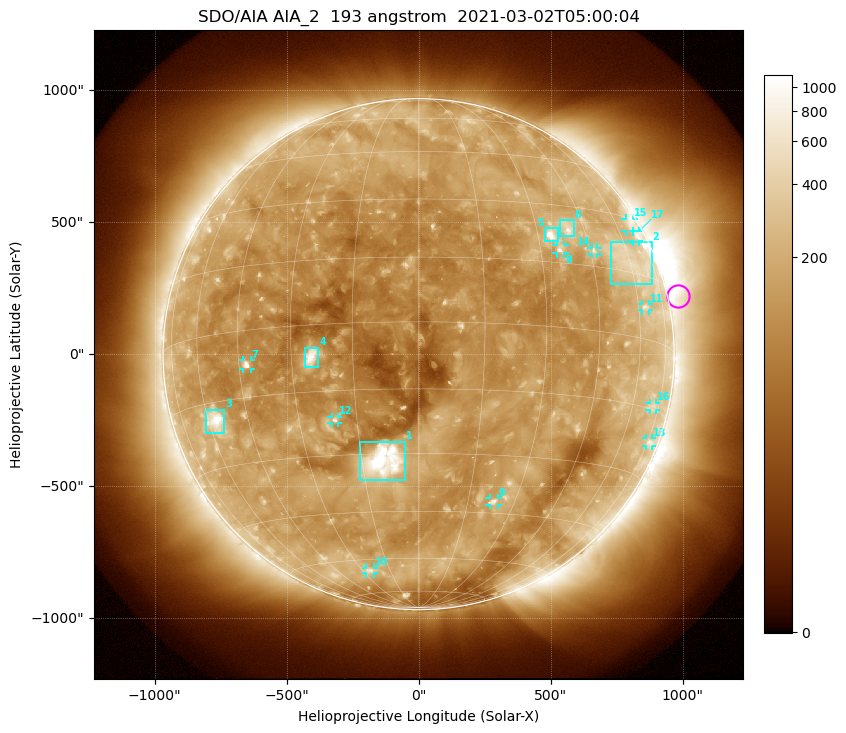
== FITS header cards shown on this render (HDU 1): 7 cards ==
TELESCOP= 'SDO/AIA '           / For AIA: SDO/AIA
INSTRUME= 'AIA_2   '           / For AIA: AIA_ATA1, AIA_ATA2, AIA_ATA3 or AIA_AT
WAVELNTH=                  193 / [angstrom] Wavelength
WAVEUNIT= 'angstrom'           / Wavelength unit: angstrom
DATE-OBS= '2021-03-02T05:00:04.843' / [ISO] Date when observation started; ISO 8
CTYPE1  = 'HPLN-TAN'           / CTYPE1: HPLN
CTYPE2  = 'HPLT-TAN'           / CTYPE2: HPLT

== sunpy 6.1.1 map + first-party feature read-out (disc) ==
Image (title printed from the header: SDO/AIA AIA_2  193 angstrom  2021-03-02T05:00:04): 1024 x 1024 px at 2.4 arcsec/px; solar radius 968 arcsec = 403 px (full disc in frame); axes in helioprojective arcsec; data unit not stated in the header (colour bar unlabelled)
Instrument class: DISC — disc imager (sunpy class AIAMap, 193 A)
Bright regions (active regions / flare kernels): reference = the median radial profile (limb darkening/brightening removed); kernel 9 px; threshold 5 sigma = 216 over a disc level ~127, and >= 1.15x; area >= 12 px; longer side >= 10 px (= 24 arcsec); searched inside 0.97 R_sun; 17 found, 17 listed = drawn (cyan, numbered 1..; 11 of them under ~33 arcsec drawn as corner ticks so the feature stays visible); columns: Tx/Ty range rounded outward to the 5 arcsec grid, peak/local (2 s.f.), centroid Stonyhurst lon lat
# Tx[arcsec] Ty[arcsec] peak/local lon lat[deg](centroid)
1 -220..-50 -475..-330 20 -9 -32
2 730..885 265..425 2.7 +61 +18
3 -810..-735 -300..-210 12 -57 -19
4 -435..-380 -50..25 10 -25 -7
5 475..530 425..480 13 +34 +22
6 535..590 445..510 5.1 +39 +24
7 -665..-635 -55..-25 6.9 -43 -8
8 520..555 380..415 5.3 +36 +18
9 265..300 -570..-545 4.9 +23 -42
10 -200..-170 -830..-805 3 -26 -64
11 845..870 165..190 3 +63 +7
12 -330..-305 -260..-235 4.6 -21 -22
13 860..885 -350..-320 3.1 +76 -22
14 655..680 380..405 3.3 +46 +19
15 785..815 465..515 2.7 +68 +28
16 875..900 -210..-185 2.3 +71 -14
17 810..835 425..465 2.9 +69 +25
Off-limb structures (1.02-1.3 R_sun): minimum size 162 px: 7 found; the strongest spans PA ~215..325 deg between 1.02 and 1.3 R_sun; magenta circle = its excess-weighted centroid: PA ~285 deg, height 1.04 R_sun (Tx ~985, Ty ~220 arcsec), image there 2.2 x the reference